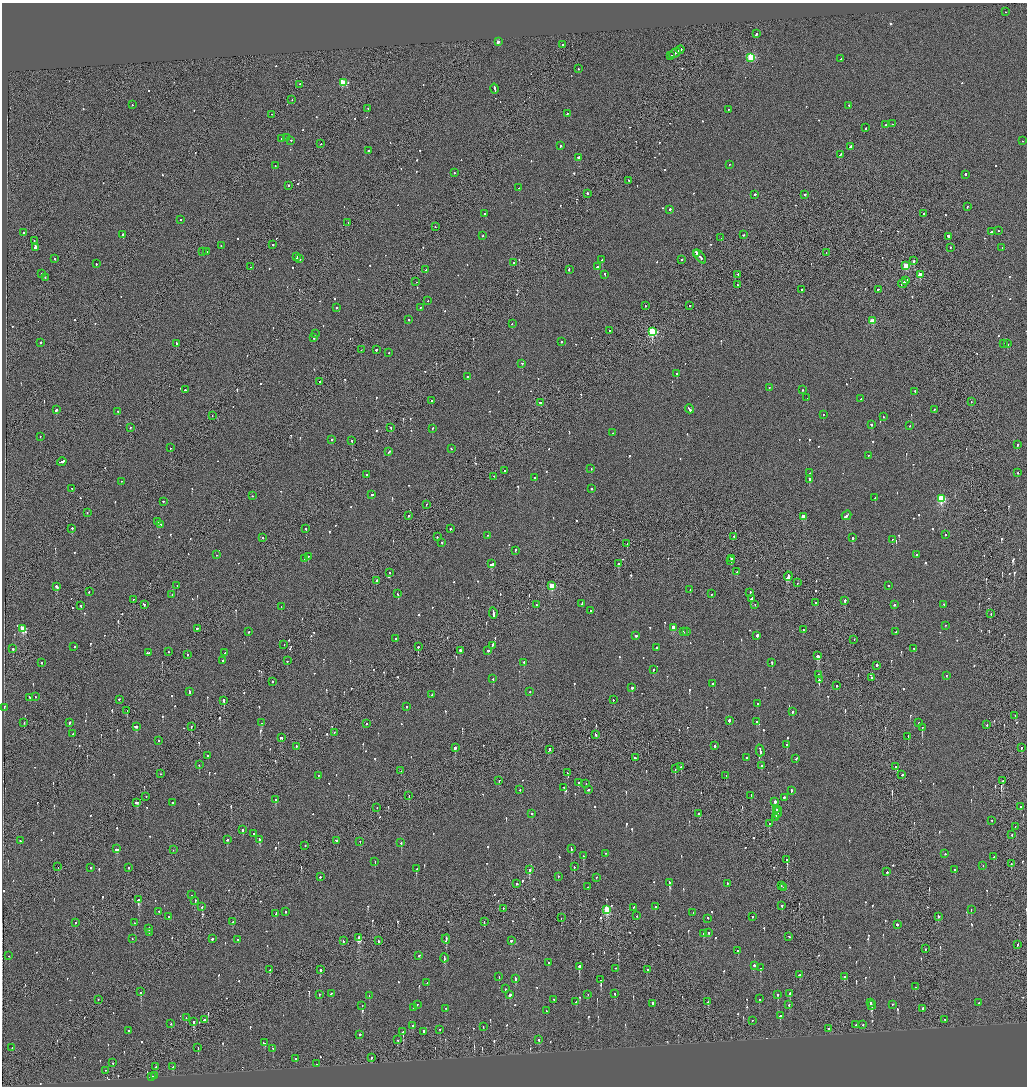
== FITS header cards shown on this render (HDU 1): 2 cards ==
NAXIS1  =                 2050
NAXIS2  =                 2168

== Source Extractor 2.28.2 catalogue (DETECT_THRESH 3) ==
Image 2050 x 2168 px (HDU 1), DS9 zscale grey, zoomed out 1/2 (1 PNG px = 2 x 2 image px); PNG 1029 x 1088 px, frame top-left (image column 2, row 2168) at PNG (2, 3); each listed source drawn as its Kron ellipse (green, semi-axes under 4 px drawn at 4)
Background -0.0762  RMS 0.068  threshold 0.203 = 3 sigma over >= 5 px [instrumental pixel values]
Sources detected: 1069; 50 cannot appear on this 1/2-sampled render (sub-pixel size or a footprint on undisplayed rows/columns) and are neither listed nor drawn; of the other 1019, the 500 brightest by FLUX_AUTO listed and drawn (519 fainter detections omitted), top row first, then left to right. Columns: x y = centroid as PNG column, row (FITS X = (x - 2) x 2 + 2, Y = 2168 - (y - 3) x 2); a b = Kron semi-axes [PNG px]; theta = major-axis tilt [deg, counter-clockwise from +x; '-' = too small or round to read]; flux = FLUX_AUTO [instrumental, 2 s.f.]
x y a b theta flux
1005 12 2 1 - 110
756 34 3 2 - 170
498 42 2 2 - 89
563 45 2 1 - 83
680 50 4 2 - 270
675 54 6 2 33 510
671 56 4 2 - 320
751 58 3 3 - 1100
841 59 2 2 - 76
578 69 2 2 - 65
343 83 3 3 - 570
300 85 2 1 - 270
495 89 5 2 - 220
292 100 2 1 - 70
132 105 2 2 - 85
849 106 2 2 - 86
368 109 2 2 - 100
729 110 2 2 - 65
567 114 2 1 - 120
272 115 2 1 - 110
892 124 2 2 - 67
886 125 3 2 - 660
866 129 2 1 - 280
287 138 2 1 - 210
281 139 2 2 - 77
291 141 2 2 - 120
1022 141 2 2 - 64
320 144 2 1 - 99
560 146 2 2 - 400
851 147 4 2 - 280
368 151 2 2 - 130
840 155 4 2 - 300
578 158 4 2 - 330
729 165 2 2 - 93
275 166 2 2 - 240
454 173 2 2 - 75
965 175 2 2 - 190
629 181 2 2 - 97
289 186 2 2 - 160
519 188 2 2 - 150
587 194 2 2 - 310
755 195 2 1 - 350
804 195 3 2 - 140
967 207 2 2 - 64
670 210 2 2 - 520
485 214 2 2 - 76
924 214 2 2 - 110
180 220 2 2 - 130
348 223 2 2 - 75
435 227 2 1 - 66
998 231 2 2 - 97
991 232 3 2 - 160
23 233 2 2 - 76
123 235 2 2 - 360
743 235 2 2 - 85
482 236 2 2 - 62
948 237 4 2 - 950
721 238 2 1 - 74
34 241 2 2 - 94
273 245 2 2 - 130
221 246 2 2 - 64
35 248 3 2 - 1100
950 248 2 2 - 75
1002 248 2 2 - 93
202 252 2 1 - 65
206 252 2 2 - 130
697 253 2 2 - 320
826 253 2 1 - 75
297 257 2 2 - 170
700 257 8 1 -50 600
55 259 2 2 - 140
300 259 2 2 - 230
602 260 2 2 - 63
682 260 2 2 - 89
914 261 2 2 - 280
514 263 2 2 - 86
96 264 2 2 - 100
906 266 3 3 - 390
251 267 2 2 - 62
597 267 2 2 - 240
426 270 2 2 - 120
569 270 3 2 - 150
41 274 2 2 - 78
605 275 3 2 - 160
738 275 2 2 - 130
920 275 3 2 - 290
45 278 2 2 - 67
906 281 3 2 - 220
416 282 2 2 - 81
903 284 5 2 - 470
738 285 3 1 - 160
801 290 2 2 - 100
878 290 2 2 - 110
428 301 2 1 - 81
645 306 2 1 - 140
690 306 2 2 - 61
337 308 2 2 - 190
420 308 2 2 - 68
409 320 2 2 - 74
872 321 3 3 - 320
512 324 2 2 - 66
610 331 2 2 - 79
652 332 3 3 - 1800
315 334 2 2 - 120
314 338 2 2 - 120
561 342 2 2 - 190
41 343 2 2 - 150
176 344 3 2 - 160
1004 344 2 2 - 97
1007 344 2 2 - 200
361 350 2 1 - 66
376 350 2 2 - 140
389 353 2 2 - 77
522 364 2 2 - 97
677 374 2 2 - 250
467 377 2 2 - 120
319 382 2 1 - 120
769 388 2 2 - 71
185 390 2 1 - 71
802 390 2 2 - 73
915 392 2 1 - 78
807 398 2 1 - 230
861 399 2 2 - 130
431 401 2 2 - 220
971 402 2 1 - 75
540 403 2 2 - 330
689 409 5 2 - 240
56 410 2 2 - 590
934 410 2 1 - 66
117 412 2 2 - 320
823 415 2 2 - 63
212 416 2 1 - 64
883 417 2 2 - 100
871 425 2 2 - 140
909 426 2 2 - 74
130 428 2 1 - 120
391 428 2 1 - 100
432 429 2 2 - 93
613 433 2 1 - 110
40 437 2 2 - 230
332 440 2 2 - 110
352 441 2 2 - 230
1017 445 2 2 - 98
170 448 2 2 - 63
451 449 2 2 - 64
389 452 3 2 - 240
868 456 2 1 - 210
62 462 4 2 - 610
591 469 2 2 - 110
504 471 2 2 - 120
809 473 2 2 - 95
1018 473 2 1 - 76
367 475 3 2 - 110
494 477 2 2 - 84
535 478 2 2 - 87
809 480 2 2 - 280
121 482 2 2 - 110
72 489 2 2 - 160
591 489 2 2 - 130
372 495 2 2 - 250
253 496 2 2 - 120
875 498 2 2 - 160
941 499 4 3 - 1300
163 502 2 2 - 96
426 505 2 2 - 85
87 513 2 2 - 270
408 516 2 2 - 67
846 516 5 2 - 320
803 517 2 2 - 190
158 522 3 2 - 360
161 525 4 2 - 300
72 529 2 2 - 360
306 529 2 2 - 76
450 529 2 2 - 170
945 535 2 1 - 66
488 536 2 1 - 130
437 537 2 2 - 74
734 537 2 2 - 81
263 538 2 2 - 67
852 538 2 2 - 580
892 540 2 2 - 100
442 543 2 2 - 89
627 544 3 1 - 280
515 551 3 2 - 140
216 555 2 2 - 150
917 555 2 2 - 340
308 557 2 2 - 220
305 559 2 2 - 120
731 559 4 2 - 310
731 561 2 1 - 200
492 564 3 2 - 790
618 564 2 2 - 660
736 572 2 2 - 100
390 573 2 2 - 93
788 577 4 2 - 1800
377 581 2 2 - 120
797 583 2 1 - 73
177 586 2 2 - 66
552 586 3 3 - 560
889 586 2 1 - 61
57 587 3 2 - 210
690 590 2 1 - 73
89 592 2 2 - 140
750 593 2 1 - 260
398 594 3 2 - 110
711 594 2 2 - 140
172 595 2 2 - 61
751 599 3 2 - 160
133 600 2 2 - 90
845 601 2 2 - 820
816 603 2 1 - 170
582 604 2 2 - 200
144 605 3 2 - 120
537 605 2 2 - 63
755 605 2 2 - 100
894 605 2 2 - 130
944 605 2 2 - 130
81 606 2 2 - 66
281 607 2 2 - 64
590 611 2 2 - 73
493 613 5 2 - 670
991 614 2 1 - 76
945 626 2 2 - 68
674 628 3 2 - 200
23 629 3 3 - 610
197 629 3 2 - 210
803 630 2 2 - 120
249 632 2 2 - 140
683 632 2 2 - 120
687 632 2 2 - 110
896 632 2 2 - 84
636 636 2 2 - 470
757 636 2 2 - 1800
396 639 2 2 - 90
854 640 2 2 - 67
284 645 2 1 - 72
492 646 4 2 - 300
74 647 2 2 - 130
418 647 2 2 - 83
657 648 2 2 - 210
13 649 2 2 - 150
914 649 2 2 - 64
460 651 2 2 - 910
488 651 2 2 - 510
168 652 2 2 - 62
148 653 3 2 - 250
225 653 2 1 - 86
187 655 2 2 - 160
818 656 3 2 - 890
223 661 2 2 - 280
287 661 2 2 - 290
41 663 2 2 - 73
524 663 2 2 - 170
772 663 2 2 - 280
877 666 2 1 - 830
653 670 2 2 - 110
818 675 2 2 - 110
946 676 2 2 - 99
871 678 2 2 - 300
493 679 2 2 - 120
819 680 2 2 - 420
272 682 2 2 - 490
713 684 2 2 - 70
836 686 2 1 - 180
632 688 2 2 - 140
189 692 4 2 - 240
530 692 2 2 - 68
432 695 3 2 - 220
35 697 2 1 - 73
30 698 2 2 - 590
119 700 2 2 - 430
613 700 2 1 - 91
224 701 3 2 - 290
757 704 2 2 - 99
406 707 2 2 - 65
4 708 2 2 - 440
127 711 2 1 - 95
792 712 2 2 - 160
1015 716 2 1 - 130
729 721 4 2 - 310
756 722 2 2 - 110
24 723 2 2 - 97
70 723 2 2 - 300
261 723 2 2 - 190
919 723 2 2 - 61
366 724 2 2 - 61
987 725 2 2 - 140
136 727 3 2 - 370
191 727 2 2 - 140
922 728 3 2 - 210
334 733 2 2 - 63
73 734 2 2 - 93
595 735 3 2 - 170
908 737 3 2 - 120
281 738 2 2 - 190
158 741 2 2 - 98
786 745 2 2 - 340
715 746 2 1 - 480
296 747 2 2 - 170
455 748 2 2 - 440
1021 748 3 2 - 130
549 750 2 2 - 360
760 751 6 2 -75 280
208 756 2 2 - 73
635 758 2 2 - 330
746 758 2 2 - 120
796 759 2 2 - 110
199 765 2 2 - 70
762 766 2 2 - 300
681 767 2 1 - 120
895 767 2 1 - 100
675 769 2 1 - 520
401 771 2 2 - 76
568 773 2 2 - 86
160 774 2 1 - 70
902 775 2 2 - 77
318 776 2 2 - 190
726 776 2 2 - 71
499 781 2 2 - 91
1003 781 2 1 - 110
578 783 2 2 - 61
586 784 2 1 - 70
564 788 2 2 - 94
520 790 2 2 - 78
588 790 2 2 - 100
791 791 3 2 - 150
409 796 2 1 - 110
751 796 2 2 - 110
146 797 2 1 - 67
784 798 2 2 - 360
275 800 2 2 - 100
775 802 3 2 - 100
137 803 3 2 - 310
172 803 2 2 - 380
1020 807 2 2 - 180
377 808 2 1 - 110
777 810 2 2 - 270
777 813 6 2 69 370
532 814 2 2 - 310
699 814 2 2 - 63
776 818 3 2 - 270
992 821 2 2 - 99
769 824 2 1 - 210
1015 827 2 1 - 79
243 830 2 2 - 410
254 834 2 2 - 65
1012 835 2 2 - 92
227 840 2 2 - 110
259 840 3 2 - 210
21 841 3 2 - 140
336 841 2 2 - 150
360 842 2 1 - 67
401 843 2 2 - 290
305 846 2 2 - 74
117 849 4 2 - 230
571 849 3 2 - 110
173 850 2 1 - 77
606 853 2 1 - 88
945 854 2 2 - 76
583 856 2 2 - 100
994 857 2 1 - 230
787 860 2 2 - 580
375 862 2 2 - 64
1011 864 2 1 - 100
983 866 2 2 - 67
58 867 2 1 - 76
574 867 2 2 - 78
90 868 2 2 - 89
128 868 2 2 - 67
416 869 2 2 - 110
529 870 3 2 - 440
955 870 2 2 - 77
887 872 2 2 - 220
320 877 2 2 - 100
558 877 2 2 - 140
596 878 2 2 - 71
670 883 3 2 - 1300
516 884 2 2 - 160
727 884 2 2 - 90
781 886 2 2 - 160
587 887 2 2 - 94
783 888 2 1 - 70
191 895 2 2 - 69
139 900 3 2 - 750
195 901 2 2 - 170
782 906 2 2 - 340
202 907 2 2 - 320
655 907 2 2 - 170
633 908 3 2 - 120
503 909 2 1 - 94
607 910 4 3 - 980
971 910 2 2 - 69
159 912 2 2 - 93
286 912 2 2 - 110
693 913 2 1 - 77
276 914 3 2 - 190
637 916 2 1 - 120
168 917 2 2 - 140
752 917 2 2 - 130
938 917 3 2 - 130
561 918 2 1 - 91
708 919 2 2 - 80
233 922 2 1 - 63
484 922 2 2 - 74
75 923 2 1 - 160
134 923 2 2 - 95
897 925 2 2 - 270
149 929 3 2 - 430
149 933 2 2 - 94
708 933 2 2 - 83
703 934 2 2 - 67
789 937 2 2 - 88
359 938 4 2 - 390
132 939 2 2 - 66
212 939 2 2 - 610
446 939 4 2 - 390
238 940 2 2 - 220
343 941 2 2 - 130
379 941 3 1 - 280
511 941 2 2 - 110
1017 945 2 1 - 120
925 949 2 2 - 73
738 951 2 2 - 110
9 956 2 2 - 68
419 956 2 2 - 100
444 958 4 2 - 210
548 963 2 2 - 81
754 966 3 2 - 200
579 967 2 2 - 1900
760 968 2 2 - 110
615 969 2 1 - 66
270 970 2 2 - 310
320 970 2 1 - 1400
647 970 2 2 - 97
799 975 3 2 - 360
499 977 2 2 - 63
844 977 2 2 - 83
515 979 3 2 - 290
601 980 3 2 - 580
427 983 2 2 - 100
915 987 2 2 - 65
505 989 2 2 - 290
141 992 2 2 - 140
331 994 2 1 - 110
615 994 2 2 - 84
790 994 2 2 - 230
319 995 2 2 - 140
510 995 3 2 - 440
588 995 2 2 - 92
777 995 3 2 - 79
369 996 2 2 - 72
759 999 2 2 - 110
98 1000 2 1 - 90
554 1000 2 1 - 110
576 1002 2 2 - 63
708 1002 2 1 - 220
870 1003 2 2 - 140
978 1003 2 1 - 180
653 1004 2 2 - 430
417 1005 2 2 - 130
789 1005 2 2 - 77
893 1005 2 2 - 100
362 1006 2 1 - 62
872 1006 4 2 - 230
414 1008 2 2 - 99
446 1009 2 2 - 65
922 1009 2 2 - 150
546 1011 2 2 - 69
780 1016 2 2 - 280
186 1018 2 1 - 81
204 1020 2 2 - 180
945 1020 2 1 - 62
753 1021 2 1 - 95
194 1022 3 2 - 390
171 1024 2 2 - 110
856 1025 2 2 - 98
863 1025 2 2 - 82
412 1026 2 2 - 76
483 1027 2 1 - 70
829 1029 2 2 - 82
440 1030 2 2 - 130
129 1031 2 2 - 74
403 1032 2 2 - 590
424 1032 4 2 - 180
359 1035 2 2 - 210
398 1040 2 2 - 66
539 1040 2 2 - 190
264 1043 3 2 - 66
12 1048 2 2 - 210
198 1048 2 1 - 71
273 1049 2 2 - 67
371 1058 2 2 - 190
296 1059 3 2 - 140
113 1063 2 2 - 85
317 1064 2 1 - 66
156 1067 2 2 - 65
173 1067 2 2 - 66
106 1071 2 2 - 73
154 1076 3 2 - 180
152 1077 3 2 - 160
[519 fainter detections neither listed nor drawn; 50 sub-pixel or undisplayed-footprint detections neither listed nor drawn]